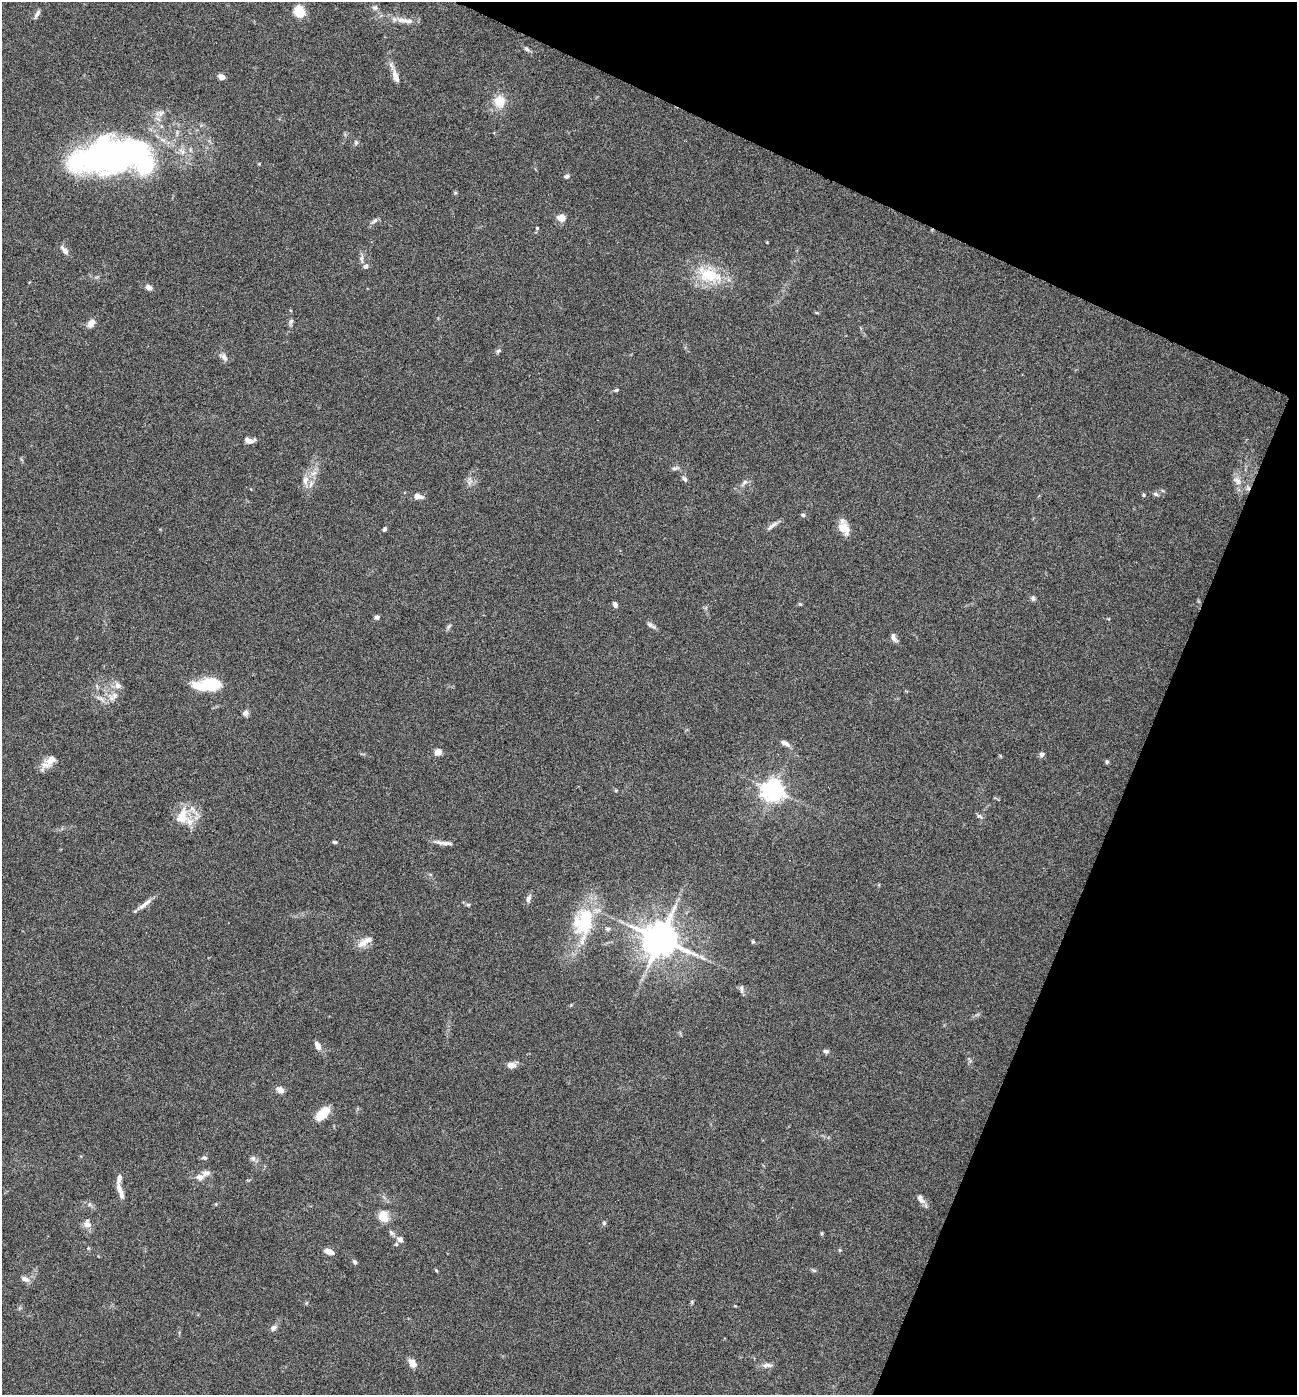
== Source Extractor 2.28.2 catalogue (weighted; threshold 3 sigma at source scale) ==
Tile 8 of 4 x 4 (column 4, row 2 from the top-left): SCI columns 4156-5450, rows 2789-4181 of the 5587 x 5578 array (HDU 1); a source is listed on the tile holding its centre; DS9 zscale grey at full resolution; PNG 1299 x 1397 px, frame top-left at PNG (2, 2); no overlay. Shown black and unused: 21% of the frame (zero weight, under 4 of 8 exposures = <1% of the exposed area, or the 3 px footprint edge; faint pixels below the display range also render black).
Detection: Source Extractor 2.28.2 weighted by HDU 2 'WHT'; one run over the whole footprint, this tile lists its part. Background 0.0936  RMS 0.0046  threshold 0.0187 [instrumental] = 3 sigma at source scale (4.09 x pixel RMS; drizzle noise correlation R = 1.36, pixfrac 0.8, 0.05/0.05 arcsec/px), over >= 5 px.
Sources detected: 107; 4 inside a brighter object's white glare — not listed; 9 inside a brighter listed object's ellipse — not listed separately; the other 94 listed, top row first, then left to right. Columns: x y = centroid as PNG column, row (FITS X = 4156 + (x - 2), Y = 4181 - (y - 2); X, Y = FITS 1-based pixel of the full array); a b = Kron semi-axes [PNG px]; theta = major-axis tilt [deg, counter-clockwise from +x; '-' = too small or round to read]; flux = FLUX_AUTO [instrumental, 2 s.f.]
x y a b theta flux
375 8 8 6 -14 1.2
299 12 10 8 -66 11
37 14 12 5 60 1.4
403 20 21 7 -7 3.9
527 49 8 5 -44 1.1
396 76 17 7 -72 3.4
221 77 6 5 - 2.6
499 101 13 12 - 7.3
356 143 7 5 70 0.81
110 156 79 31 11 160
259 164 5 3 - 0.32
566 176 7 5 12 0.96
455 193 6 4 -2 0.48
561 218 8 7 - 4.2
374 221 11 5 37 1.2
537 228 4 4 - 0.48
65 250 13 6 -50 2.2
361 259 13 5 -83 1.5
709 275 32 17 -19 17
149 287 9 6 -37 1.8
291 321 9 5 71 1
91 323 11 8 46 2.5
498 351 7 4 30 0.81
224 357 13 6 -42 1.8
617 390 7 4 26 0.6
249 440 12 6 -5 2.6
674 468 10 5 -4 1.2
314 473 10 6 26 2.2
685 479 8 6 -57 1.1
1237 480 14 8 -38 2.8
305 481 14 8 80 3.3
470 482 10 4 60 1.2
744 482 12 5 45 1.5
1156 494 8 5 -27 0.91
1144 495 4 4 - 0.48
418 496 10 6 -11 2.7
803 515 6 4 -13 0.81
772 526 15 5 41 1.8
385 529 6 4 33 0.69
846 529 19 9 -83 4
1033 598 8 5 90 0.9
615 605 6 4 -64 1.6
377 617 6 5 - 1.3
651 625 13 5 -31 1.4
894 638 11 5 -63 1.7
212 685 21 8 0 29
113 696 18 7 39 3.4
245 713 7 7 - 1.5
785 743 12 5 -27 2.1
438 752 6 5 - 3.7
1041 754 6 6 - 1.2
51 760 19 11 31 4.6
1107 762 5 5 - 0.77
616 790 6 3 19 0.44
773 790 7 7 - 310
182 816 21 14 73 8.9
979 816 9 4 -31 0.87
335 842 6 4 -3 0.63
443 843 23 4 -8 2.4
528 898 11 6 69 1.6
144 904 23 6 38 2.9
468 905 5 5 - 0.63
586 919 49 22 77 26
607 929 7 5 1 0.88
660 939 11 10 - 920
753 942 5 4 - 0.54
362 943 16 10 25 3.5
741 989 11 4 -84 1.1
318 1046 11 6 -65 2.3
826 1051 7 5 -5 0.94
511 1065 10 7 -5 2.8
280 1090 9 7 -30 2.3
322 1114 16 8 44 8.9
204 1158 7 5 -18 0.94
253 1158 8 7 - 1.3
199 1177 9 7 -6 2.3
120 1191 21 5 -71 3.3
921 1199 15 7 -54 2.3
89 1204 6 4 90 0.71
383 1217 10 8 -77 8.8
604 1223 5 4 - 0.7
87 1224 11 10 - 2.6
391 1233 8 5 -51 1.1
822 1233 5 4 - 0.53
400 1239 9 8 - 2.1
840 1250 5 5 - 0.48
329 1251 10 5 -20 3.3
355 1262 7 5 -55 0.93
436 1270 5 4 - 0.45
814 1270 6 4 -2 0.66
25 1279 12 6 -23 2
273 1328 9 7 39 1.5
412 1363 10 7 -61 3.6
767 1365 13 7 0 2.1